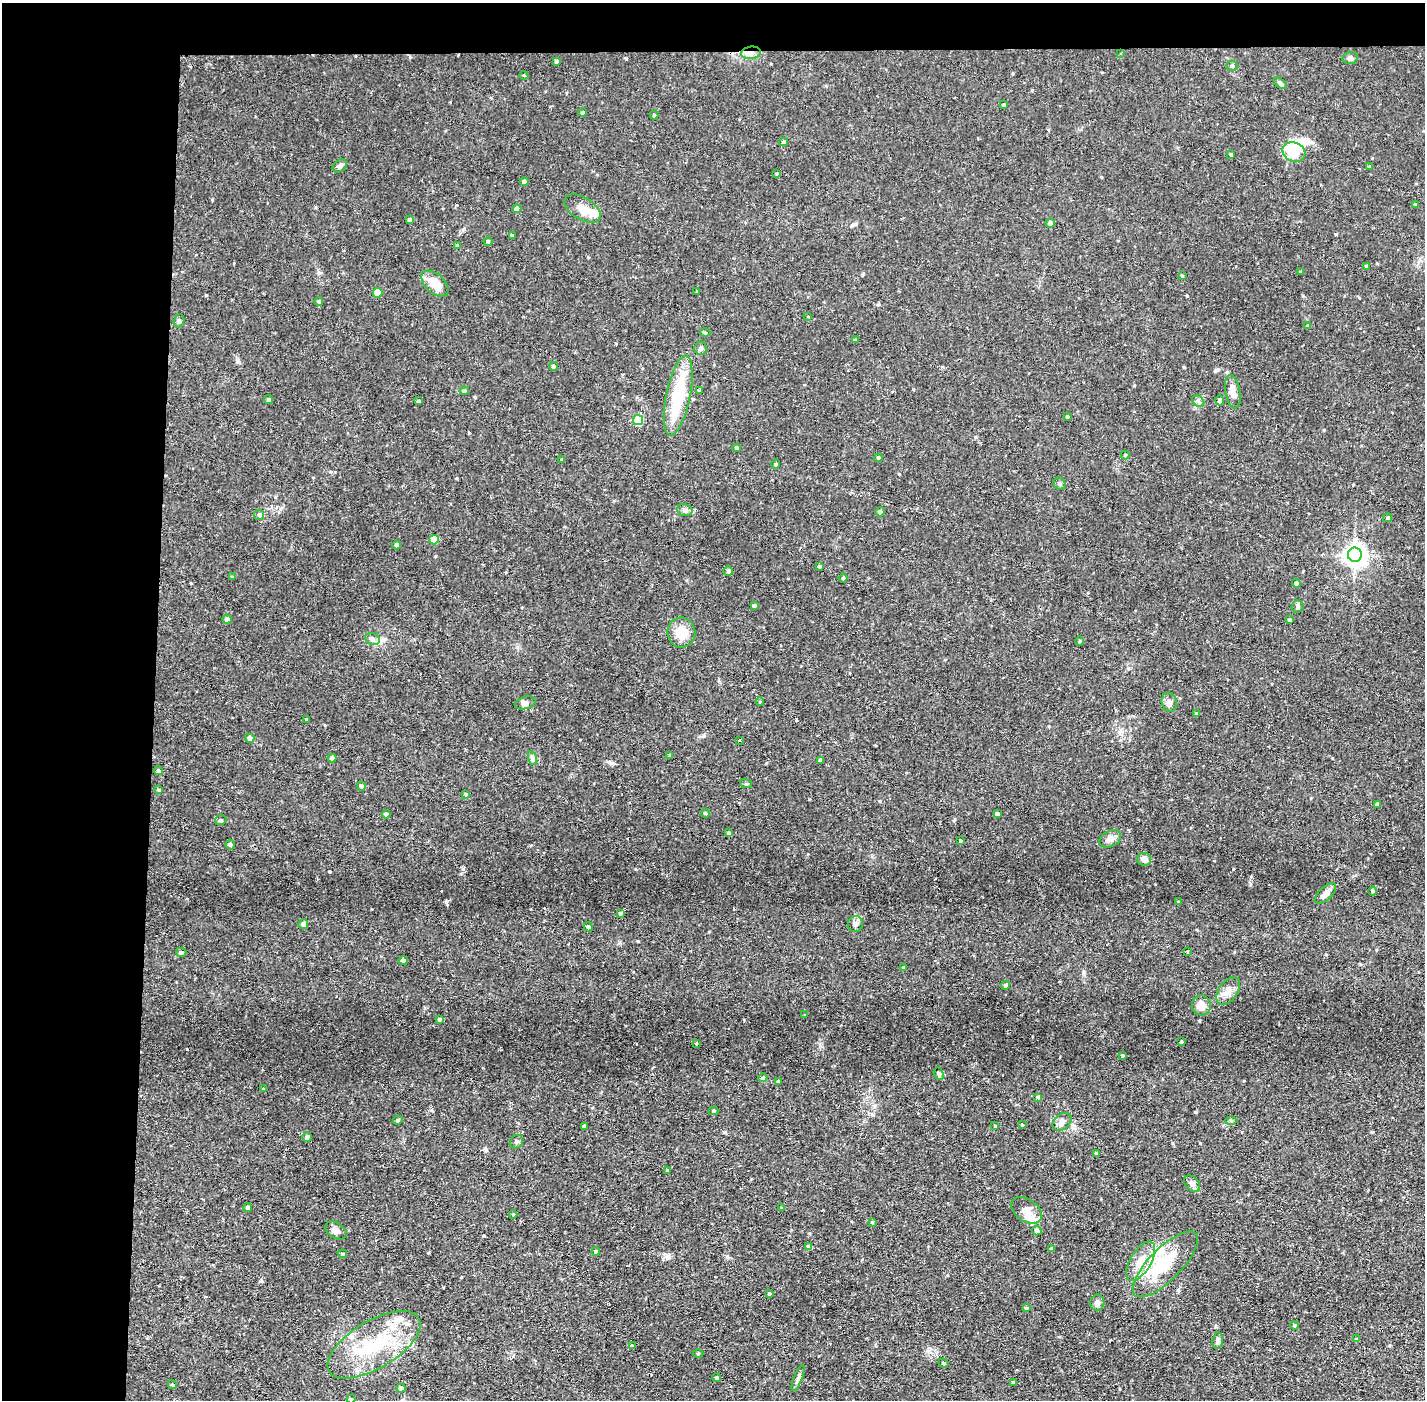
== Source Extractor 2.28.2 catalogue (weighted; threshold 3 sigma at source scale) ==
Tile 1 of 3 x 3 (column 1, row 1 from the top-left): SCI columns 1-1423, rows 2848-4245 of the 4269 x 4299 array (HDU 1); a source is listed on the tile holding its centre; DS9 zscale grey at full resolution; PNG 1427 x 1402 px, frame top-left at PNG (2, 3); each listed source drawn as its Kron ellipse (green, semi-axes under 4 px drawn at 4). Shown black and unused: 14% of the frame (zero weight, under 2 of 3 exposures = <1% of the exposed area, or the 3 px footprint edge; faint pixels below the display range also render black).
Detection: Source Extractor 2.28.2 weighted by HDU 2 'WHT'; one run over the whole footprint, this tile lists its part. Background 0.0754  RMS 0.0063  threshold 0.0282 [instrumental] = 3 sigma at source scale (4.5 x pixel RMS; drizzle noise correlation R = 1.50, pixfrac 1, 0.05/0.05 arcsec/px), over >= 5 px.
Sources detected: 180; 2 inside a brighter object's white glare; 4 cosmic-ray / hot-pixel residue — neither listed nor drawn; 9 inside a brighter listed object's ellipse — not listed separately; the other 165 listed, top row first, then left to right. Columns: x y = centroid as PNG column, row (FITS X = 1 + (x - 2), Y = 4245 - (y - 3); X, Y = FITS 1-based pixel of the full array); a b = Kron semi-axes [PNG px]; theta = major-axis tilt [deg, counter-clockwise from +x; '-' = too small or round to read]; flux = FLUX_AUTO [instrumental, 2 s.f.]
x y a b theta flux
751 53 10 6 7 3.3
1121 53 3 2 - 0.58
1350 58 8 5 15 1.4
556 61 4 3 - 1.3
1232 66 5 5 - 0.97
524 75 4 4 - 0.71
1280 83 7 4 -36 1.2
1004 105 4 3 - 0.85
582 112 4 3 - 0.7
654 115 4 4 - 0.71
784 142 4 3 - 1.1
1294 152 12 9 -25 17
1231 154 4 3 - 0.67
340 166 8 5 39 2
1370 167 4 3 - 0.79
777 173 4 3 - 0.65
524 182 4 4 - 1.4
1415 205 4 4 - 0.94
517 209 4 4 - 2.1
583 209 20 11 -31 8.3
410 220 4 3 - 2
1050 223 4 4 - 1.7
512 236 4 3 - 0.76
488 241 4 4 - 0.97
458 245 4 3 - 0.62
1367 266 4 4 - 1.4
1301 271 3 3 - 2.9
1182 276 3 3 - 0.62
435 283 16 9 -42 10
697 291 3 3 - 0.83
378 293 5 5 - 13
319 301 4 3 - 0.84
808 316 3 2 - 0.73
179 321 7 5 71 1.2
1308 326 4 4 - 1.4
705 333 5 3 - 0.62
856 340 4 4 - 0.61
701 348 6 6 - 1.3
553 366 4 4 - 1.1
699 390 3 3 - 2.8
464 391 5 4 - 0.98
1233 392 17 7 -80 6.4
678 396 41 12 78 34
269 400 4 4 - 1.4
1219 400 5 4 - 1.9
418 401 4 3 - 0.77
1198 401 7 5 -44 1.3
1067 416 4 4 - 0.88
638 420 5 5 - 30
736 448 4 4 - 1
1125 455 4 4 - 0.59
879 458 4 4 - 1.2
562 459 3 3 - 0.47
776 464 5 3 - 0.6
1060 484 6 5 - 1.3
685 510 8 6 -16 1.8
880 512 5 4 - 1.8
259 515 5 5 - 1.1
1388 518 4 4 - 0.84
434 540 5 4 - 13
397 545 4 4 - 1.6
1355 555 7 7 - 440
819 566 3 3 - 1
728 571 5 5 - 0.94
232 577 3 3 - 1.1
843 578 4 4 - 0.88
1296 583 4 4 - 1.4
754 605 4 4 - 1.2
1298 607 6 6 - 1.5
227 619 4 4 - 2
1290 620 4 4 - 1.4
681 633 15 14 - 12
372 639 7 5 -23 2
1079 641 4 3 - 0.58
760 702 4 4 - 0.58
1169 702 10 7 -76 2.7
525 703 10 6 14 2.4
1197 713 4 4 - 1.1
307 719 3 3 - 0.74
250 738 4 4 - 2.4
740 740 3 2 - 0.73
670 755 4 4 - 0.61
332 758 4 4 - 1.7
532 758 7 4 -72 1.2
821 760 4 3 - 1.7
158 771 4 4 - 1.3
746 784 6 4 -18 0.73
361 786 5 4 - 1.5
159 790 4 4 - 0.75
466 794 3 3 - 0.74
1377 804 4 3 - 1.2
705 813 4 4 - 0.86
386 814 4 4 - 1.8
998 814 4 3 - 2.1
221 820 6 4 13 1.1
728 833 4 4 - 0.79
1110 839 11 8 29 3.5
960 841 4 3 - 0.61
230 844 5 5 - 1.2
1144 859 7 6 - 3.7
1373 891 4 4 - 0.82
1326 893 13 6 43 3.9
1179 902 3 3 - 0.6
620 914 4 3 - 0.67
303 924 5 5 - 2.2
855 924 8 7 - 2.3
588 927 4 4 - 1.7
1187 951 3 3 - 0.82
181 952 5 4 - 1.4
403 960 4 4 - 2
903 968 4 4 - 0.89
1005 985 4 4 - 1.2
1228 991 15 9 54 4.9
1201 1005 10 9 - 5.4
804 1015 3 2 - 0.64
439 1019 4 4 - 0.97
1181 1042 3 3 - 0.74
696 1043 3 3 - 0.61
1122 1055 3 3 - 0.69
939 1074 6 4 -68 1.1
763 1078 4 4 - 1.1
778 1081 3 3 - 0.6
263 1088 3 2 - 0.96
1037 1097 4 3 - 0.95
714 1111 5 4 - 0.72
398 1120 5 3 - 0.88
1231 1120 6 4 -1 0.96
1062 1122 10 7 39 2.9
1022 1125 3 3 - 1.5
584 1126 4 3 - 1.5
995 1126 4 3 - 0.51
307 1137 4 4 - 2
516 1142 7 6 - 1.5
1096 1153 3 3 - 1.1
668 1170 4 4 - 1.1
1192 1184 9 6 -48 2.5
248 1208 4 4 - 1.9
782 1208 4 3 - 0.47
1026 1210 17 11 -34 5.9
513 1214 4 3 - 0.5
872 1222 4 3 - 0.63
336 1230 12 7 -32 3.1
1037 1231 5 4 - 1.7
809 1247 4 4 - 2.4
1052 1249 4 3 - 0.94
596 1251 4 4 - 1.1
342 1254 5 4 - 0.87
1141 1261 22 10 59 9.8
1165 1264 43 16 45 28
769 1293 4 3 - 0.73
1097 1303 8 7 - 2.5
1026 1308 4 4 - 0.8
1294 1325 4 3 - 0.68
1357 1339 4 4 - 0.94
1218 1341 8 5 83 2
374 1345 52 23 31 45
632 1346 4 4 - 1.4
698 1353 5 3 - 0.6
944 1363 5 4 - 0.85
717 1378 4 4 - 1
798 1378 13 4 68 1.9
1013 1382 4 4 - 0.72
172 1385 5 4 - 0.8
401 1388 4 4 - 2.1
351 1399 4 4 - 0.87
Overlapping masked pixels (flux is a lower limit): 2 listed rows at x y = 751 53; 699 390
Unlisted compact peaks at least as high as the median listed source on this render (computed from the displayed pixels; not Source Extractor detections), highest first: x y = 463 869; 329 871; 446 902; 1233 869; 1200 1143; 611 763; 899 474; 206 295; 1336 234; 1195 1112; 1217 370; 212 200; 1187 296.